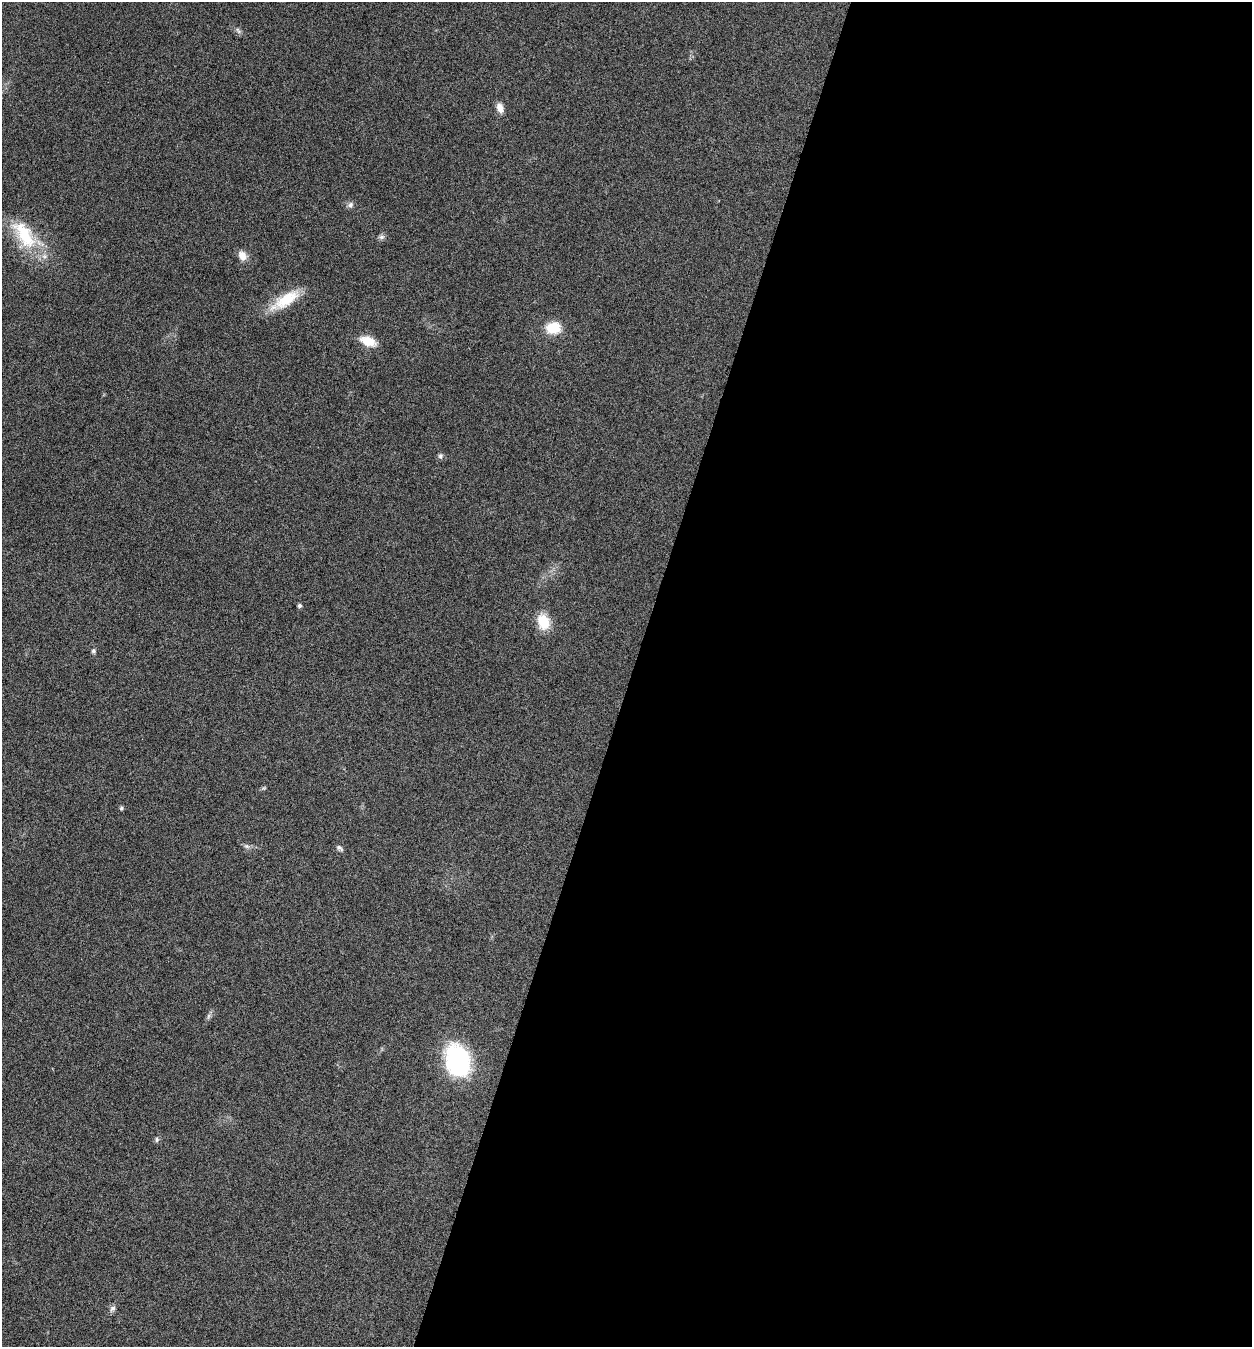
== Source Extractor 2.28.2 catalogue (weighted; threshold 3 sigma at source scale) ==
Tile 12 of 4 x 4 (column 4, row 3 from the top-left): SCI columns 4020-5269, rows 1348-2692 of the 5409 x 5398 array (HDU 1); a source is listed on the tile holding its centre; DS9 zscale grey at full resolution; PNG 1254 x 1349 px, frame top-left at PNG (2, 2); no overlay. Shown black and unused: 50% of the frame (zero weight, under 5 of 9 exposures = <1% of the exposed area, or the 3 px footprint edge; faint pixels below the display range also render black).
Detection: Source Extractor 2.28.2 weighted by HDU 2 'WHT'; one run over the whole footprint, this tile lists its part. Background 0.136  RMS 0.0052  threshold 0.0214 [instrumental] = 3 sigma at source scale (4.09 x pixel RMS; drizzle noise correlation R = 1.36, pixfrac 0.8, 0.05/0.05 arcsec/px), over >= 5 px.
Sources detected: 20; all 20 listed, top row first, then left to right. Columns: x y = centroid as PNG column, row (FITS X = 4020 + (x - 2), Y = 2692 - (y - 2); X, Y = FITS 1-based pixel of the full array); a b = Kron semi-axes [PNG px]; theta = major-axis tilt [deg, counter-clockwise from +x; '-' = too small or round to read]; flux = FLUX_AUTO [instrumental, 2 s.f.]
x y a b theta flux
238 31 10 3 -50 0.98
500 108 12 7 -68 3.5
350 205 8 7 - 1.6
24 235 45 20 -57 26
381 237 8 6 14 1.3
242 256 13 10 -65 3.7
285 300 40 14 32 15
553 328 17 13 7 11
368 341 19 10 -22 8
440 456 8 6 16 1.1
299 606 4 4 - 1.2
543 622 15 11 -69 13
93 651 6 6 - 0.88
121 808 5 4 - 0.8
247 846 8 6 -20 1.2
339 848 10 5 -40 1.2
208 1016 7 4 71 1
457 1060 36 26 -73 48
157 1140 7 5 90 0.98
112 1308 9 7 54 1.6